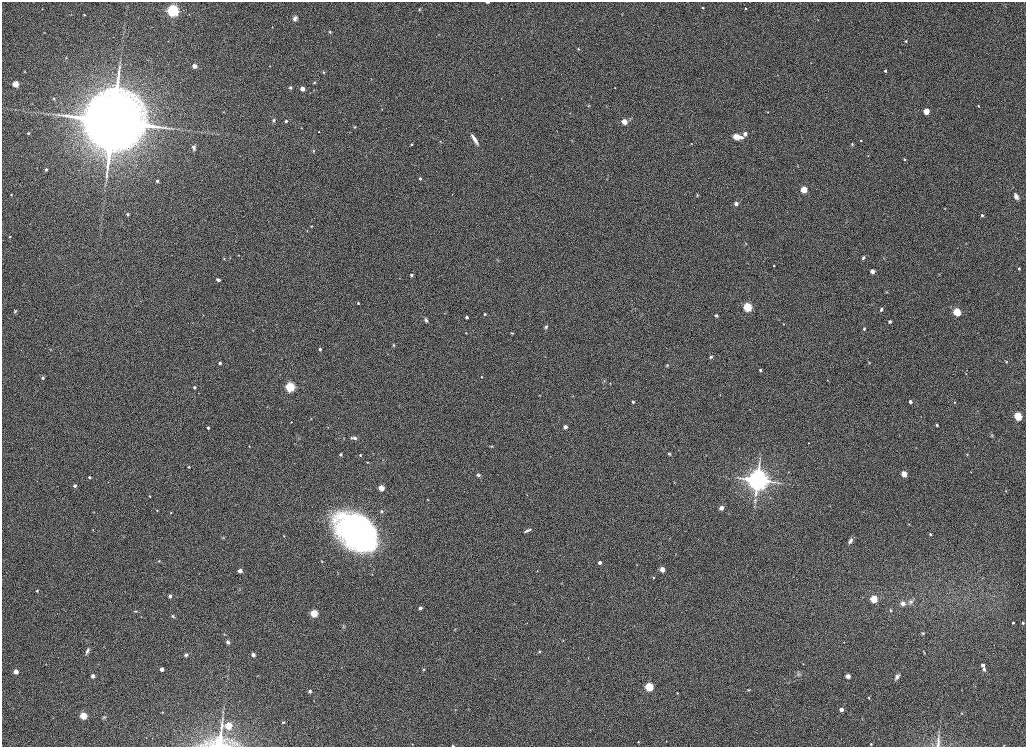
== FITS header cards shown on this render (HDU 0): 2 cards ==
NAXIS1  =                 2048
NAXIS2  =                 1489

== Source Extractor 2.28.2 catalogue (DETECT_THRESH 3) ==
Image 2048 x 1489 px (HDU 0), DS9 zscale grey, zoomed out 1/2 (1 PNG px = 2 x 2 image px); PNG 1028 x 749 px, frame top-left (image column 1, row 1489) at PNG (2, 2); no overlay
Background 1150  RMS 5.7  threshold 17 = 3 sigma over >= 5 px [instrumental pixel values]
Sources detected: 245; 1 cannot appear on this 1/2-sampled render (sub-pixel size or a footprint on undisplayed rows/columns) and is not listed; the other 244 listed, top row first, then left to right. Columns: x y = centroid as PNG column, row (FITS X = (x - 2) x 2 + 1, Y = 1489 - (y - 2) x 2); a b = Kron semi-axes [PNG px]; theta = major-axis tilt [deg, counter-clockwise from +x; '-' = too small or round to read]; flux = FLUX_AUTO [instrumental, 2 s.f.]
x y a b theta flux
487 2 4 2 - 1.7e+03
702 8 3 2 - 1.2e+03
745 8 3 2 - 1.1e+03
42 9 2 2 - 5.6e+02
419 10 4 3 - 1.1e+03
173 11 4 4 - 4.7e+05
189 14 3 2 - 3.7e+02
622 14 3 2 - 4.7e+02
84 15 4 3 - 9.0e+02
295 18 7 6 - 4.0e+03
818 19 3 2 - 5.3e+02
272 27 3 2 - 6.1e+02
44 32 2 2 - 4.9e+02
330 32 5 3 - 1.6e+03
906 41 3 3 - 1.2e+03
578 49 3 3 - 1.1e+03
194 66 3 3 - 1.5e+04
270 66 2 2 - 6.5e+02
885 71 3 3 - 2.4e+03
24 72 3 3 - 7.2e+02
324 72 5 4 - 1.6e+03
777 75 2 2 - 3.3e+02
314 82 5 4 - 1.7e+03
15 84 3 3 - 4.0e+04
290 87 4 4 - 2.4e+03
615 88 2 2 - 5.8e+02
302 89 3 3 - 1.3e+04
314 90 4 3 - 9.3e+02
54 99 4 3 - 1.2e+03
589 106 4 3 - 9.4e+02
978 106 2 2 - 9.9e+02
382 109 3 2 - 4.8e+02
926 111 3 3 - 3.9e+04
223 112 3 2 - 5.3e+02
768 112 3 2 - 6.2e+02
570 113 3 2 - 4.1e+02
274 120 5 4 - 2.2e+03
113 121 26 26 - 4.6e+06
286 121 4 4 - 2.0e+03
624 122 3 3 - 2.7e+04
354 127 3 3 - 1.2e+03
301 128 2 2 - 4.3e+02
318 132 2 2 - 6.6e+02
28 133 4 3 - 1.1e+03
745 134 3 3 - 7.7e+03
736 136 3 3 - 3.5e+04
741 137 6 4 -12 4.2e+03
475 139 13 4 -58 7.9e+03
572 140 3 2 - 5.2e+02
440 141 4 3 - 7.4e+02
861 141 2 2 - 9.7e+02
411 144 3 2 - 1.6e+03
691 144 3 2 - 6.9e+02
852 144 3 3 - 9.9e+02
194 147 6 4 -83 2.6e+03
314 151 7 3 -88 1.6e+03
868 155 3 2 - 5.5e+02
904 159 3 2 - 1.4e+03
46 170 3 3 - 2.7e+03
420 179 3 3 - 2.6e+03
157 181 3 3 - 2.3e+03
804 189 3 3 - 4.7e+04
452 194 3 2 - 3.7e+02
11 195 3 3 - 9.8e+02
697 195 4 3 - 1.1e+03
1016 196 7 4 -68 4.7e+03
736 204 3 3 - 6.9e+03
945 208 3 3 - 7.6e+02
127 214 3 3 - 1.5e+03
982 215 3 2 - 2.0e+03
311 226 4 2 - 9.3e+02
307 231 3 2 - 5.9e+02
10 237 2 2 - 1.0e+03
746 244 4 3 - 7.5e+02
239 255 3 2 - 5.4e+02
224 258 4 2 - 6.4e+02
863 258 4 3 - 2.1e+03
498 260 4 2 - 8.4e+02
774 266 2 2 - 8.8e+02
1019 269 2 2 - 1.7e+03
872 271 3 3 - 1.2e+04
939 274 3 2 - 4.8e+02
411 275 3 3 - 3.3e+03
218 280 4 3 - 3.6e+03
886 292 3 3 - 7.9e+02
358 303 2 2 - 1.2e+03
747 307 4 3 - 1.5e+05
881 309 5 3 - 2.1e+03
15 311 5 5 - 1.7e+03
957 312 3 3 - 9.6e+04
485 314 3 2 - 1.4e+03
203 315 3 2 - 4.1e+02
716 316 4 4 - 2.0e+03
467 317 3 2 - 3.8e+03
426 320 7 4 -63 2.7e+03
890 321 4 3 - 2.0e+03
783 324 3 3 - 6.8e+02
546 327 5 4 - 2.1e+03
864 329 3 3 - 1.5e+03
466 333 4 2 - 7.1e+02
512 333 4 3 - 1.2e+03
394 345 5 4 - 1.4e+03
51 349 3 2 - 6.3e+02
320 349 3 3 - 2.0e+03
387 354 3 2 - 4.9e+02
711 357 5 4 - 2.4e+03
869 362 4 3 - 8.9e+02
1006 362 4 4 - 1.2e+03
220 363 3 3 - 3.3e+03
667 365 5 4 - 1.7e+03
760 370 3 3 - 3.0e+03
966 374 2 2 - 4.8e+02
481 377 3 2 - 1.2e+03
43 378 3 3 - 2.9e+03
827 380 2 2 - 4.1e+02
604 381 6 4 5 1.5e+03
610 383 3 2 - 4.9e+02
194 387 3 3 - 3.0e+03
290 387 4 3 - 2.3e+05
540 395 2 2 - 3.9e+02
573 396 3 3 - 6.7e+02
633 402 3 3 - 3.4e+03
910 402 3 2 - 5.0e+03
955 402 3 3 - 9.8e+02
280 409 2 2 - 3.4e+02
749 409 3 2 - 3.5e+02
921 416 3 2 - 3.6e+02
1018 416 4 3 - 9.8e+04
291 422 3 2 - 7.0e+02
937 425 3 2 - 2.2e+03
328 427 3 2 - 4.9e+02
565 427 3 3 - 8.5e+03
208 428 3 2 - 2.8e+03
992 436 6 5 - 1.9e+03
351 438 4 4 - 1.5e+03
355 438 5 4 - 3.2e+03
344 439 3 2 - 4.9e+02
809 443 3 2 - 6.1e+02
249 446 3 2 - 7.5e+02
492 446 5 3 - 1.3e+03
916 447 3 2 - 4.1e+02
340 454 3 3 - 3.2e+03
669 454 5 4 - 1.9e+03
360 455 3 3 - 1.5e+03
967 455 3 3 - 8.4e+02
367 462 3 3 - 7.6e+02
189 467 3 3 - 1.1e+03
788 472 3 2 - 3.7e+02
971 472 3 2 - 5.3e+02
904 474 3 3 - 3.7e+04
478 475 5 4 - 2.8e+03
89 477 4 3 - 1.7e+03
758 480 10 9 - 6.1e+05
108 482 2 2 - 3.7e+02
674 482 3 2 - 5.7e+02
75 486 3 3 - 4.2e+03
381 488 3 3 - 3.5e+04
1006 491 4 3 - 9.1e+02
527 495 3 2 - 5.1e+02
150 496 3 2 - 1.1e+03
428 499 3 2 - 5.7e+02
830 506 3 2 - 4.4e+02
721 508 3 3 - 1.3e+04
157 510 3 3 - 7.3e+02
382 511 3 3 - 2.6e+03
94 512 4 2 - 5.0e+02
863 512 3 2 - 5.4e+02
171 513 3 3 - 8.8e+02
908 524 5 3 - 9.8e+02
93 529 3 2 - 5.0e+02
527 530 11 3 24 3.6e+03
359 531 37 26 -26 4.0e+05
930 534 2 2 - 1.4e+03
284 536 3 3 - 8.1e+02
223 538 5 3 - 1.2e+03
850 541 9 4 61 4.2e+03
365 545 19 13 -22 7.3e+04
159 561 4 4 - 1.3e+03
322 561 4 3 - 9.2e+02
600 562 3 3 - 5.7e+03
637 565 2 2 - 4.3e+02
662 569 3 3 - 1.9e+04
240 571 3 3 - 1.3e+04
537 571 3 2 - 5.0e+02
372 574 2 2 - 4.8e+02
653 577 2 2 - 8.3e+02
982 578 3 2 - 5.6e+02
37 591 3 3 - 1.8e+03
170 596 3 3 - 3.8e+03
874 599 3 3 - 7.1e+04
911 602 8 5 36 3.9e+03
903 603 6 5 - 5.3e+03
420 608 6 4 31 2.6e+03
890 610 4 3 - 1.1e+03
136 611 6 3 -11 1.2e+03
314 613 3 3 - 8.2e+04
173 616 5 4 - 1.7e+03
527 623 2 2 - 3.5e+02
1013 623 3 2 - 1.7e+03
1023 623 3 3 - 1.7e+03
344 627 5 4 - 1.2e+03
455 629 4 2 - 6.8e+02
923 633 5 3 - 1.1e+03
224 634 4 3 - 8.8e+02
563 641 2 2 - 5.1e+02
228 642 5 4 - 3.4e+03
844 642 3 2 - 6.5e+02
87 651 8 3 66 3.1e+03
539 651 3 3 - 1.6e+03
924 652 5 3 - 9.8e+02
186 655 4 4 - 2.7e+03
253 655 3 3 - 9.1e+03
46 664 3 2 - 3.9e+02
803 664 3 2 - 6.5e+02
983 665 3 3 - 6.7e+03
162 669 3 3 - 9.6e+03
423 669 4 4 - 1.4e+03
984 669 3 3 - 5.1e+03
16 671 3 3 - 2.2e+04
798 674 6 5 - 2.4e+03
93 676 3 3 - 9.0e+03
848 676 5 4 - 5.1e+03
897 677 8 4 57 4.0e+03
649 687 4 3 - 1.3e+05
748 690 4 3 - 1.1e+03
310 691 5 4 - 2.5e+03
677 693 3 2 - 7.6e+02
869 698 4 3 - 1.0e+03
455 710 4 2 - 7.0e+02
841 710 3 3 - 1.1e+04
163 712 4 3 - 8.8e+02
962 713 2 2 - 8.0e+02
83 716 3 3 - 8.2e+04
104 717 6 4 43 1.8e+03
283 722 2 2 - 1.5e+03
228 726 3 3 - 5.9e+04
218 740 35 26 48 5.7e+04
666 741 3 2 - 5.5e+02
638 742 4 3 - 1.1e+03
412 744 4 2 - 6.3e+02
871 744 2 2 - 9.4e+02
938 744 23 5 84 7.3e+03
1004 745 2 2 - 3.9e+02
453 746 3 2 - 1.6e+03
At the frame edge (FLAGS 8, measured only in part): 5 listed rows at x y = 487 2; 218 740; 938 744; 1004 745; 453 746
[1 sub-pixel or undisplayed-footprint detection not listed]